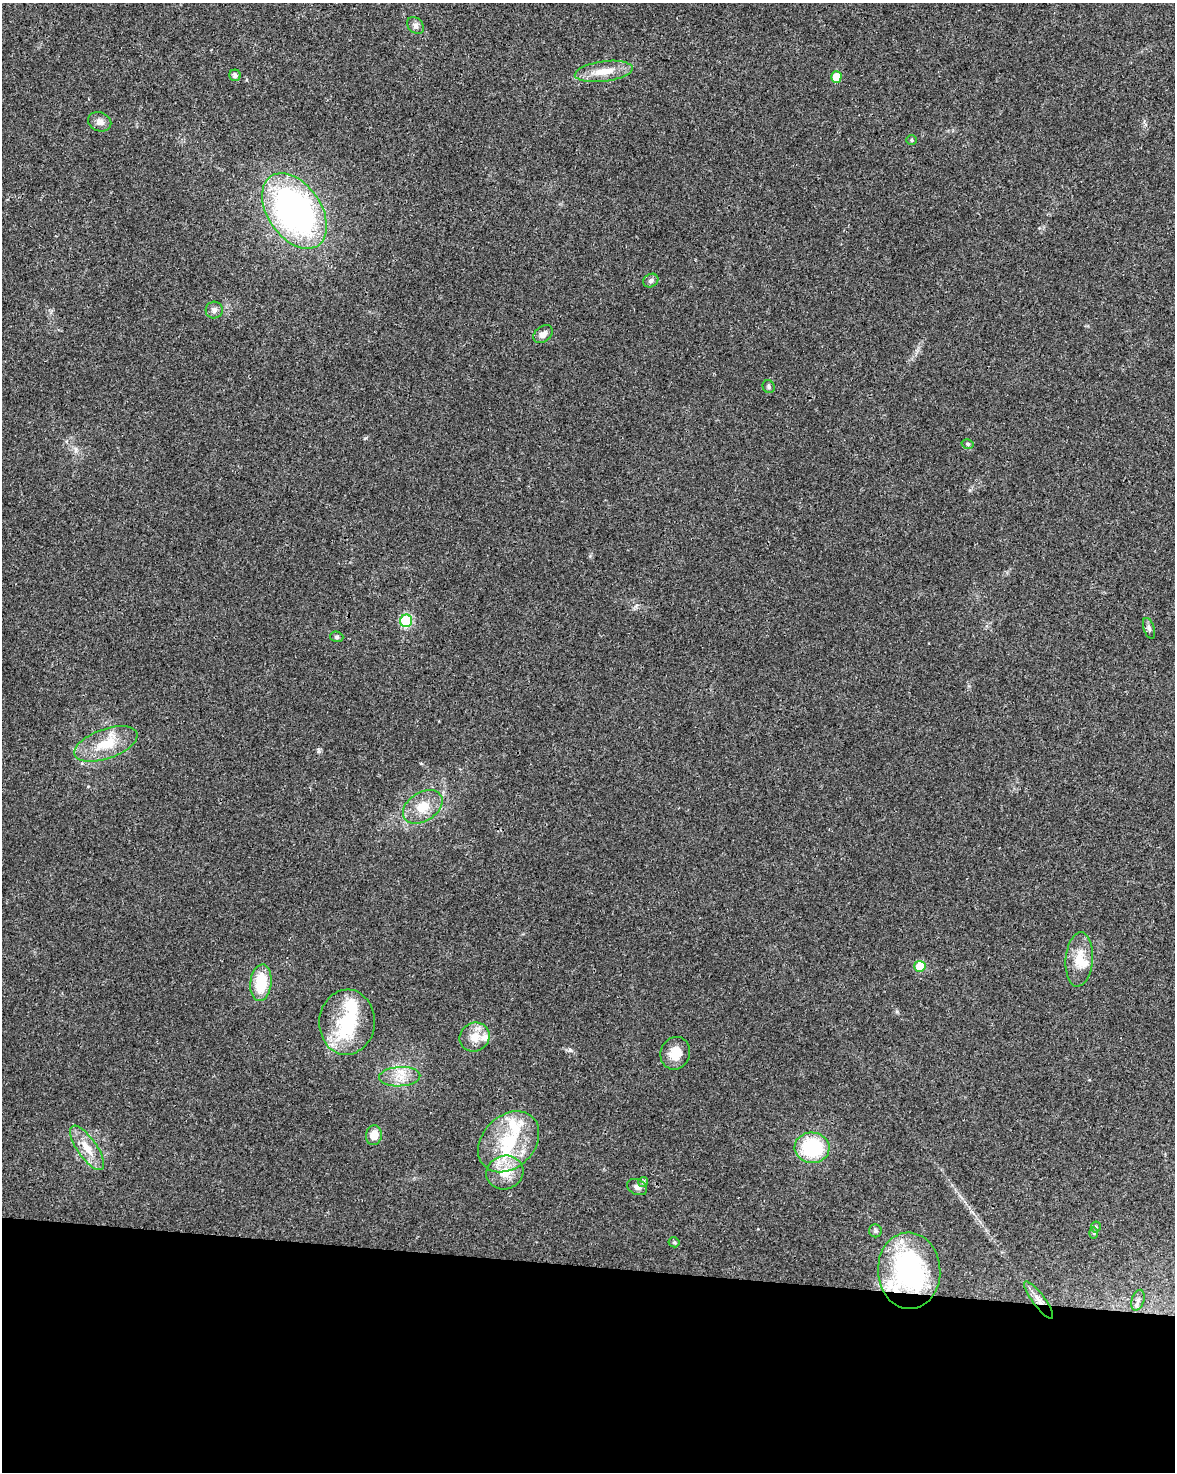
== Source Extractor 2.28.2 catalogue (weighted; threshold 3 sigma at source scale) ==
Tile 10 of 4 x 3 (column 2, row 3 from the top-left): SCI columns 1179-2351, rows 231-1700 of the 4707 x 4926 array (HDU 1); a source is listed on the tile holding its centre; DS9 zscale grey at full resolution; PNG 1177 x 1474 px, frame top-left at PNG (2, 3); each listed source drawn as its Kron ellipse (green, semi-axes under 4 px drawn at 4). Shown black and unused: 14% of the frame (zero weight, under 3 of 4 exposures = <1% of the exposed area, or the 3 px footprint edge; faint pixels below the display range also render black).
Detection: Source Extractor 2.28.2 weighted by HDU 2 'WHT'; one run over the whole footprint, this tile lists its part. Background 0.0201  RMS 0.0029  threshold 0.0129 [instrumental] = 3 sigma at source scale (4.5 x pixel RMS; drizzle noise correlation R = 1.50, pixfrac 1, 0.0396/0.0396 arcsec/px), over >= 5 px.
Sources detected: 45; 1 inside a brighter object's white glare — neither listed nor drawn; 6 inside a brighter listed object's ellipse — not listed separately; the other 38 listed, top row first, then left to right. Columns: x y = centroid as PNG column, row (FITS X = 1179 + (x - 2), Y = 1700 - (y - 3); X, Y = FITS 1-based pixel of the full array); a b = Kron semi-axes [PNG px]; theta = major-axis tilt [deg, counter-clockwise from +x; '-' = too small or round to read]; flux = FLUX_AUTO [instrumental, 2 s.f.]
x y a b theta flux
416 25 9 7 -45 1
604 71 29 10 7 5.2
235 75 5 5 - 1.1
836 77 5 5 - 4.7
100 122 12 9 -23 1.6
912 140 5 5 - 0.4
294 211 42 26 -56 97
651 281 8 6 32 0.83
214 310 8 8 - 1.2
543 334 11 7 40 1.7
769 387 6 6 - 0.56
968 444 6 5 - 0.54
406 621 6 6 - 25
1149 628 11 5 -71 0.79
337 637 7 5 -15 0.57
106 744 33 15 20 8.7
423 807 21 14 32 5.9
1079 959 27 13 85 5.8
920 966 5 5 - 8.8
261 983 18 10 84 10
347 1022 32 28 86 17
475 1037 15 14 - 3.9
675 1053 16 14 69 4.6
400 1077 21 9 4 4.1
374 1135 10 8 81 3.4
509 1142 34 26 45 18
87 1148 26 9 -55 4.8
812 1148 17 15 -3 19
505 1173 19 17 16 6.2
643 1182 5 5 - 0.61
637 1187 10 7 -25 1.2
1096 1227 5 5 - 0.41
875 1231 6 6 - 0.64
1094 1233 5 3 - 0.35
674 1242 5 5 - 0.43
909 1271 38 31 -87 53
1039 1300 23 6 -53 2.6
1138 1300 11 6 72 1.1
Overlapping masked pixels (flux is a lower limit): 2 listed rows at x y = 909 1271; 1039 1300
Unlisted compact peaks at least as high as the median listed source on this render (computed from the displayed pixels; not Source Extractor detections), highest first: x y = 570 1050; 365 438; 897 1012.